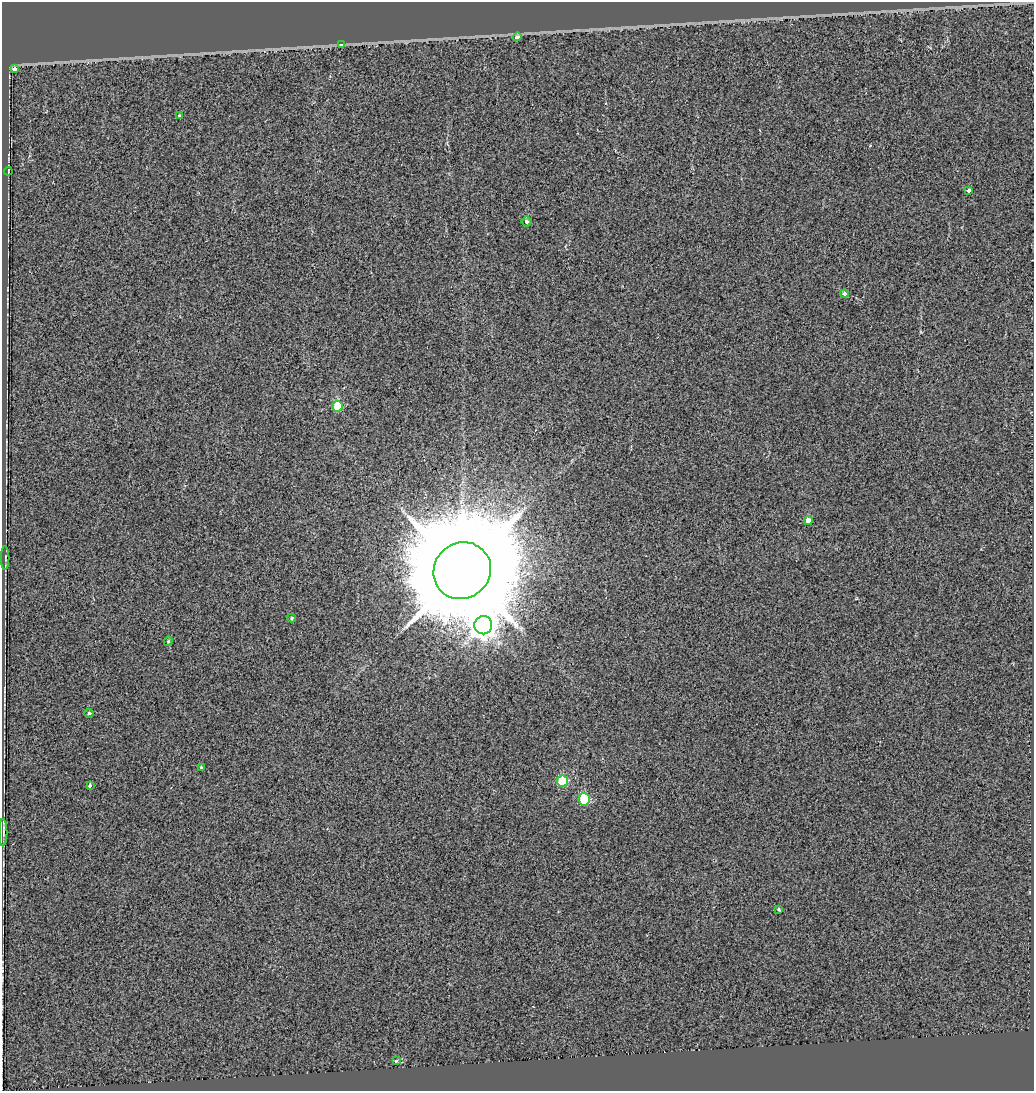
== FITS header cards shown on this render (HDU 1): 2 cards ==
NAXIS1  =                 1032
NAXIS2  =                 1089

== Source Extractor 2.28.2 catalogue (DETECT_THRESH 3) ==
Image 1032 x 1089 px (HDU 1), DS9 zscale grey, 1 PNG px = 1 image px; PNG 1036 x 1093 px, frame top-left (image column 1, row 1089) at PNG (2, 2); each listed source drawn as its Kron ellipse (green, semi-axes under 4 px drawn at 4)
Background 3.60e-04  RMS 0.06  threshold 0.181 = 3 sigma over >= 5 px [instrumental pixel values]
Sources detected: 23; all 23 listed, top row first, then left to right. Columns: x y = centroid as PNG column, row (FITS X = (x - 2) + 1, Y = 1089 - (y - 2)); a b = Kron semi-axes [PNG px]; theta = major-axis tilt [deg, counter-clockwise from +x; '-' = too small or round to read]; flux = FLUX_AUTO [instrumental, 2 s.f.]
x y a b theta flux
517 37 4 3 - 130
342 45 3 3 - 29
14 69 3 3 - 67
180 116 3 3 - 19
8 171 4 2 - 2.9
968 190 3 3 - 46
526 222 5 5 - 11
844 294 4 3 - 27
338 406 5 5 - 200
808 521 4 4 - 49
5 558 12 2 90 3.5
462 571 29 27 39 90000
292 618 4 4 - 6.5
483 625 9 9 - 5300
168 641 5 4 - 5.6
89 713 4 3 - 7.1
201 767 3 3 - 26
562 781 5 5 - 290
90 786 3 3 - 41
584 799 6 6 - 300
3 832 14 2 90 4.6
779 909 4 3 - 5.7
397 1061 3 3 - 83